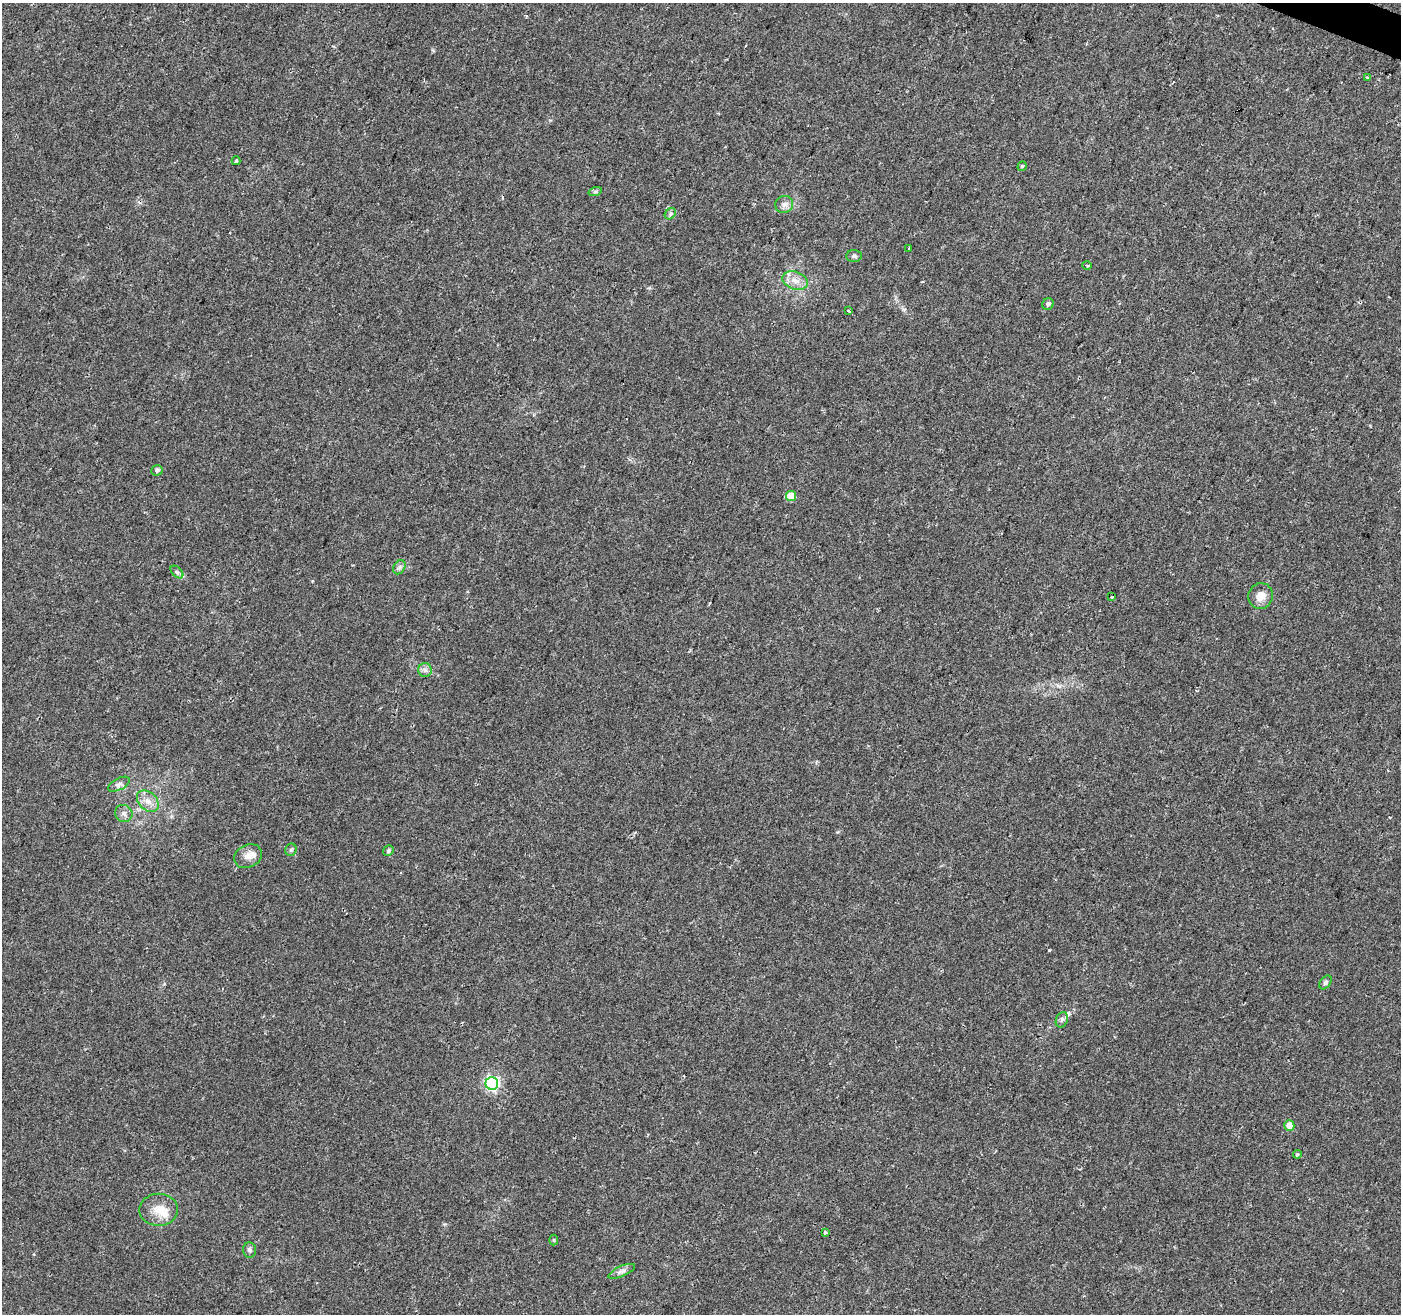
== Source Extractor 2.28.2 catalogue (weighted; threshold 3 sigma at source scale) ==
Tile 10 of 4 x 4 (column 2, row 3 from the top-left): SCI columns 1407-2805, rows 1587-2898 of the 5605 x 5730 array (HDU 1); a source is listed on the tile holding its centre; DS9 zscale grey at full resolution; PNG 1403 x 1316 px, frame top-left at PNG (2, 3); each listed source drawn as its Kron ellipse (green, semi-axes under 4 px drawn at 4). Shown black and unused: <1% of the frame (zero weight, under 2 of 3 exposures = <1% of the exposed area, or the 3 px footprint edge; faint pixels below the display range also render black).
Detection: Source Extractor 2.28.2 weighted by HDU 2 'WHT'; one run over the whole footprint, this tile lists its part. Background 0.0584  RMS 0.0068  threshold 0.0307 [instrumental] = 3 sigma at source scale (4.5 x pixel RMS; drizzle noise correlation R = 1.50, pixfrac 1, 0.0396/0.0396 arcsec/px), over >= 5 px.
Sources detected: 38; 1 cosmic-ray / hot-pixel residue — neither listed nor drawn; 2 inside a brighter listed object's ellipse — not listed separately; the other 35 listed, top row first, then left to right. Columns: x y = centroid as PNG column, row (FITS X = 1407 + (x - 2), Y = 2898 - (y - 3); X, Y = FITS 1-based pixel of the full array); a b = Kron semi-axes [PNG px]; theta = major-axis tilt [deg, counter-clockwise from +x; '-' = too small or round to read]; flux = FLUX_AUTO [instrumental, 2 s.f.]
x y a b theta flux
1367 77 3 3 - 0.66
236 161 4 3 - 0.97
1022 166 5 3 - 1
595 192 7 4 18 1.2
784 204 9 8 - 3
670 214 6 4 47 1.3
908 248 3 2 - 0.95
854 256 7 6 - 1.5
1087 265 4 3 - 0.7
795 281 13 8 -19 6.1
1048 304 6 5 - 1.9
849 311 3 3 - 3.2
157 470 6 5 - 2
791 496 5 5 - 13
399 567 7 5 59 1.8
177 572 7 4 -45 1.4
1261 596 13 12 - 7.4
1112 597 3 3 - 2.7
425 670 7 6 - 2.2
119 784 12 6 28 2.4
148 801 12 9 -43 6
124 813 9 8 - 2.9
291 850 6 5 - 1.3
388 851 5 5 - 1.2
248 856 14 11 26 5.8
1325 983 8 5 51 1.4
1062 1020 8 6 68 1.8
492 1083 6 6 - 130
1289 1125 5 5 - 6.9
1297 1154 4 4 - 1.5
159 1210 19 16 2 11
825 1232 3 3 - 1.1
554 1240 5 3 - 0.66
249 1250 7 6 - 1.9
622 1271 14 5 24 2.7
Unlisted compact peaks at least as high as the median listed source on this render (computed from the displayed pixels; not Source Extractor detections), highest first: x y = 1049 950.